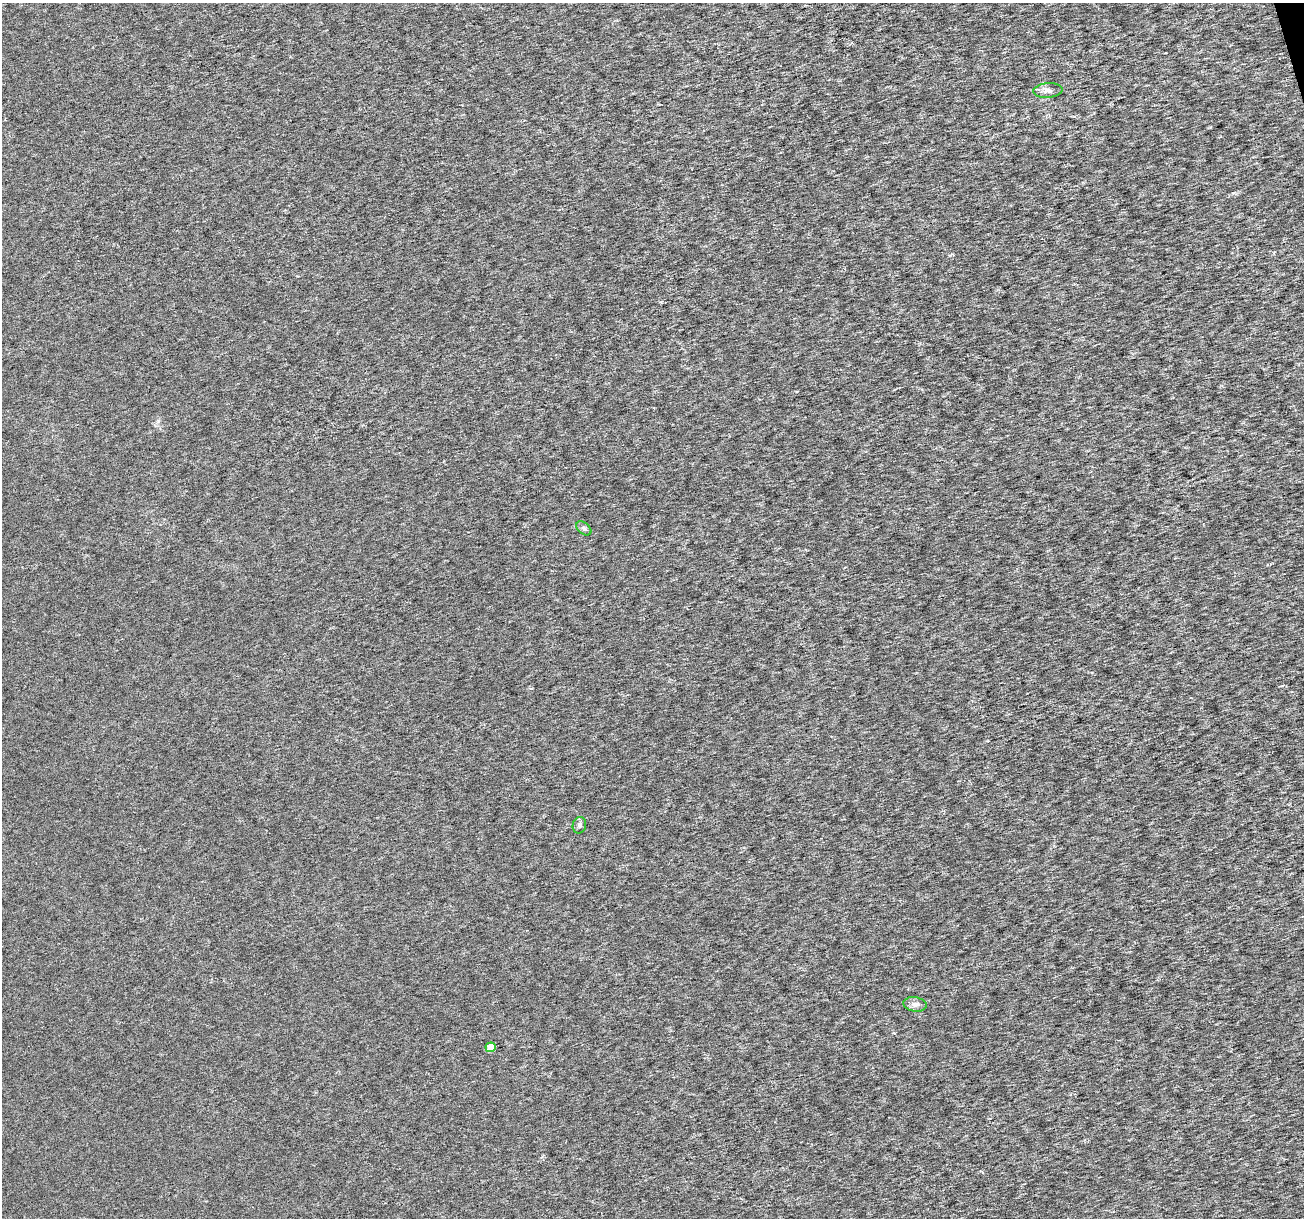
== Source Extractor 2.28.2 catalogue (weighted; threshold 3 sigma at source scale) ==
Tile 10 of 4 x 4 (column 2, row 3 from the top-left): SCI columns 1304-2605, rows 1316-2531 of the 5212 x 5013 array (HDU 1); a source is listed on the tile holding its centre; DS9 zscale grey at full resolution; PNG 1306 x 1220 px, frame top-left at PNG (2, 3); each listed source drawn as its Kron ellipse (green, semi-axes under 4 px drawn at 4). Shown black and unused: <1% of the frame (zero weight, under 3 of 6 exposures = <1% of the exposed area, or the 3 px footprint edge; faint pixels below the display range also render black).
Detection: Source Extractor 2.28.2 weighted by HDU 2 'WHT'; one run over the whole footprint, this tile lists its part. Background 3.49e-05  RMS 0.0018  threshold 0.00726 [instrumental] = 3 sigma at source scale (4.09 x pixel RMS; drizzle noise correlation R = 1.36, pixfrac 0.8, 0.0396/0.0396 arcsec/px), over >= 5 px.
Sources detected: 5; all 5 listed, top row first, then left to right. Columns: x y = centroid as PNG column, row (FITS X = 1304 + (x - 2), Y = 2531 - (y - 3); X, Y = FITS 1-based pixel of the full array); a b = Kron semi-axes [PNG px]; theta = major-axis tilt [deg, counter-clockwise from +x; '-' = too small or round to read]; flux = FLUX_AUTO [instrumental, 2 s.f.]
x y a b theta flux
1048 91 15 7 5 0.97
584 528 8 5 -39 0.4
579 825 8 6 77 0.46
915 1004 12 7 -8 0.77
491 1047 5 4 - 2.6